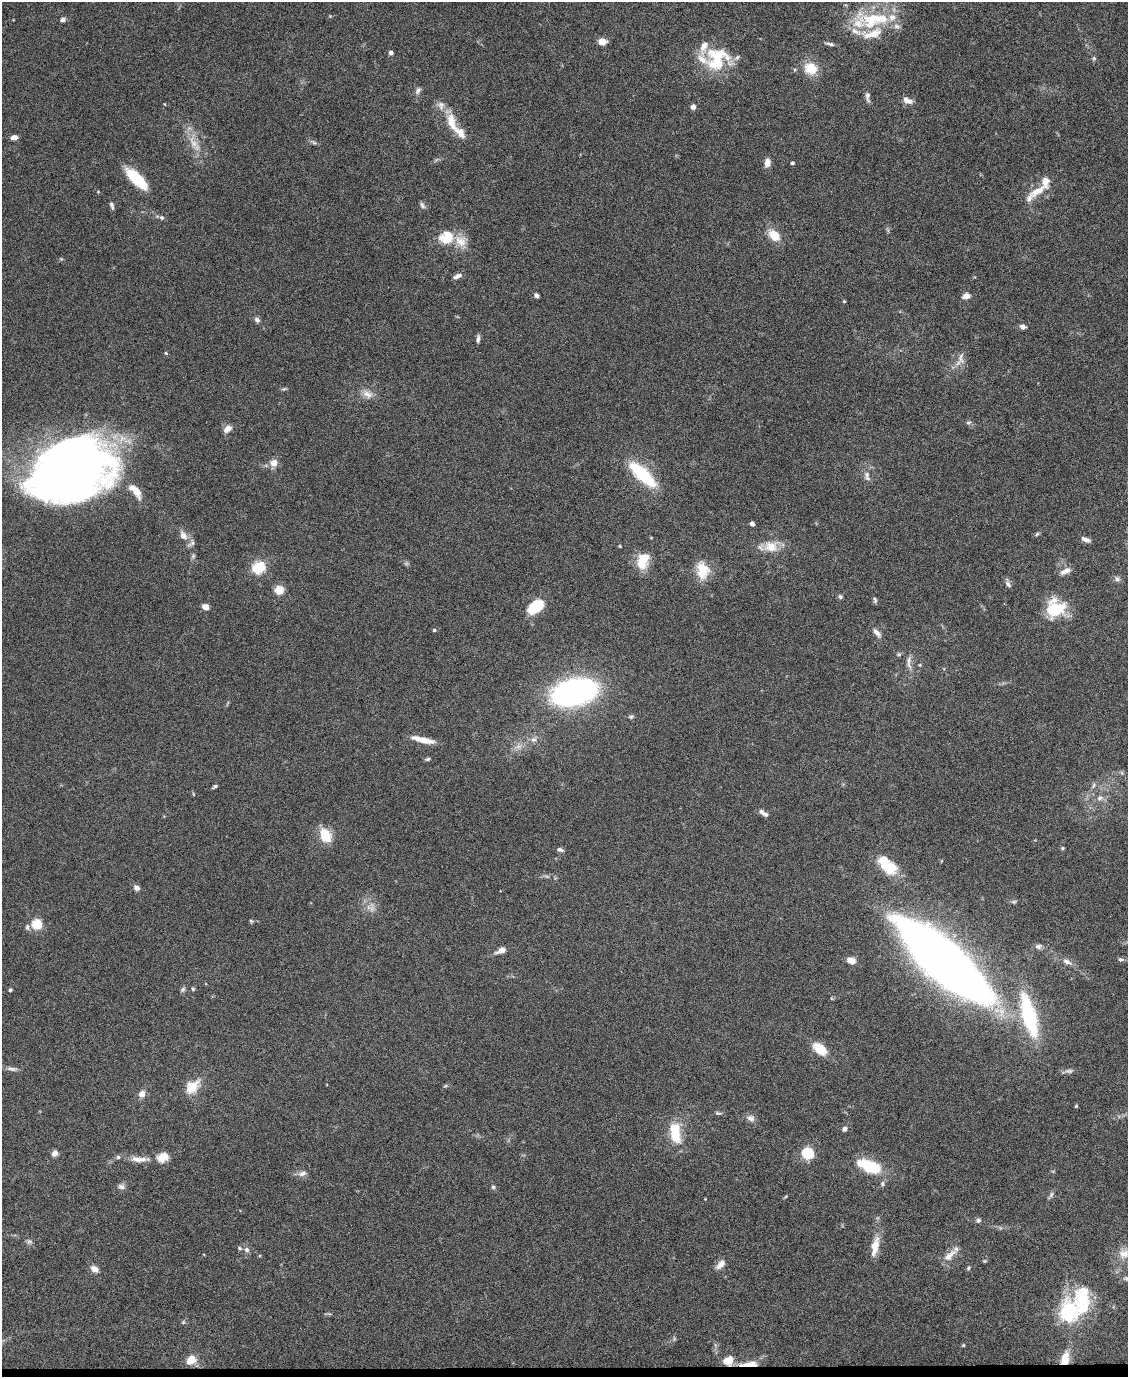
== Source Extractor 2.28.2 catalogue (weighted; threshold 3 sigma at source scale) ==
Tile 10 of 4 x 3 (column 2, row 3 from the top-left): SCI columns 1129-2254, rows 229-1603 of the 4507 x 4480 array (HDU 1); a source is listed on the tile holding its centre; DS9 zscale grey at full resolution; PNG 1130 x 1379 px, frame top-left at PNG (2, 2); no overlay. Shown black and unused: <1% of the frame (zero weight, under 4 of 8 exposures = <1% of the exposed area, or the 3 px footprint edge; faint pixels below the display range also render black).
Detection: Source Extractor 2.28.2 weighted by HDU 2 'WHT'; one run over the whole footprint, this tile lists its part. Background 0.0544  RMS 0.0038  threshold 0.0155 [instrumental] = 3 sigma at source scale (4.09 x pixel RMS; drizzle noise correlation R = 1.36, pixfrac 0.8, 0.05/0.05 arcsec/px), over >= 5 px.
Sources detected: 171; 6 too faint to see at this stretch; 2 inside a brighter object's white glare — not listed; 19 inside a brighter listed object's ellipse — not listed separately; the other 144 listed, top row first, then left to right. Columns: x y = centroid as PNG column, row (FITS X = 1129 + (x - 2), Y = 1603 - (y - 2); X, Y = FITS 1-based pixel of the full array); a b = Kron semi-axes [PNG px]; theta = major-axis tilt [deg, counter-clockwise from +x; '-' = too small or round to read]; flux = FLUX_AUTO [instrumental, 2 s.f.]
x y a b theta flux
330 16 4 4 - 0.28
62 20 6 5 - 1.2
874 20 46 22 4 23
602 41 7 6 - 3.6
830 44 13 4 -11 1
391 52 5 4 - 1.2
1094 58 6 5 - 0.55
717 59 34 26 41 18
811 69 18 16 -20 7.4
418 90 10 6 63 1.3
868 97 15 5 -84 1.3
907 100 14 7 -28 2.1
164 104 4 3 - 0.26
693 107 4 4 - 2.2
451 123 27 12 -74 6.9
14 137 6 4 11 2.4
193 142 25 10 -57 5.5
313 142 11 5 -36 0.85
767 163 11 7 82 2.1
792 163 3 3 - 0.8
136 178 27 10 -45 14
1037 191 27 9 31 5.3
98 192 5 3 - 0.25
112 205 10 4 -73 0.92
422 205 9 5 -61 0.92
161 217 6 5 - 0.77
774 235 18 12 -43 5.5
447 237 16 13 27 9.5
61 259 5 4 - 0.39
457 276 12 5 22 1.5
536 295 5 4 - 1
966 296 9 6 15 2.2
844 301 4 3 - 0.35
257 320 7 6 - 1.2
1023 327 7 5 -20 1.5
478 339 9 4 84 1
166 353 5 4 - 0.4
961 358 20 8 -88 2.7
284 389 7 4 23 0.52
367 394 17 10 -28 3.1
968 423 8 5 6 0.7
227 429 9 6 39 2.7
274 463 7 7 - 3.5
66 467 64 52 5 310
642 474 37 12 -43 21
867 476 14 8 -74 1.9
136 491 22 9 -50 6
752 524 4 4 - 1.8
1037 534 8 4 36 0.59
183 535 12 8 -62 2.7
1086 539 10 5 -21 1.7
620 546 4 3 - 0.32
771 546 20 15 4 6.5
193 556 8 6 89 0.77
641 563 17 12 -75 7.6
259 567 18 14 37 8.8
702 570 21 14 -81 7.8
1065 571 14 6 23 2.2
1117 579 9 7 -43 1.1
1008 583 12 5 -67 1.2
279 590 10 9 - 4.6
840 597 5 5 - 0.77
875 600 8 4 -74 0.69
536 606 16 10 38 14
205 607 7 6 - 2.2
1055 609 25 19 19 13
434 630 5 4 - 0.47
877 633 14 6 -50 1.8
899 654 6 5 - 0.55
909 662 23 7 -89 2.4
920 665 5 4 - 0.33
574 692 35 20 12 100
631 716 7 6 - 0.76
534 739 8 8 - 1.6
423 740 25 6 -13 5.2
428 759 7 4 9 0.6
1122 773 6 5 - 0.56
1093 785 9 5 54 0.95
215 786 7 4 33 0.56
1100 798 10 7 35 1.8
762 812 11 6 -48 1.3
325 835 14 10 -64 8.9
1062 848 5 4 - 0.42
560 850 8 5 -13 1.1
889 867 22 15 -21 10
136 888 7 6 - 1.5
1014 902 7 5 1 0.63
372 908 16 8 -85 2.5
251 921 5 5 - 0.47
36 924 5 5 - 25
27 927 9 6 -75 0.92
1038 946 9 6 4 1.2
501 950 13 7 24 2.5
1121 959 8 6 -11 0.87
851 960 8 6 -13 3.6
944 960 70 21 -42 740
1067 962 14 7 -24 2.1
183 989 8 6 46 0.78
193 989 5 5 - 0.47
10 990 5 4 - 0.52
1029 1015 55 16 -75 32
820 1049 15 9 -39 8.6
12 1069 15 5 -9 1.4
1069 1071 12 6 -4 1.2
445 1086 6 4 41 0.48
192 1087 21 13 43 6.6
142 1094 7 6 - 2.6
1076 1106 3 3 - 0.42
718 1113 9 4 -17 0.69
751 1118 11 8 -33 1.7
844 1129 5 5 - 1.3
675 1133 26 12 -82 12
55 1153 5 5 - 2.7
807 1153 5 5 - 42
118 1157 6 5 - 0.74
163 1157 15 12 20 4.1
138 1159 19 9 -8 3.2
871 1168 20 13 -29 16
302 1173 11 7 20 1.7
882 1184 7 5 -90 0.77
121 1186 9 7 -14 1.3
493 1187 6 6 - 0.61
1051 1195 9 5 64 0.9
705 1199 3 3 - 0.22
978 1220 8 6 17 0.84
29 1241 8 7 - 0.96
875 1246 30 9 78 5.5
240 1248 7 5 -41 0.62
247 1250 8 6 -62 1.2
1124 1254 16 15 - 4.5
950 1255 22 9 41 3.7
985 1261 5 4 - 0.37
720 1265 15 8 45 2.3
968 1268 6 5 - 0.56
94 1269 10 7 -36 2.4
1126 1278 9 7 -8 0.99
1082 1300 42 27 82 22
1068 1312 7 6 - 130
183 1322 6 5 - 0.54
963 1345 5 4 - 0.38
1065 1359 13 8 75 5.9
191 1360 9 7 48 6.7
728 1360 11 8 24 4.9
749 1364 22 6 4 5.5
Overlapping masked pixels (flux is a lower limit): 3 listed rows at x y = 1065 1359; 728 1360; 749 1364
Isophote crosses this tile's border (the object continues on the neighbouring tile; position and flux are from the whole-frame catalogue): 2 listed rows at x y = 1124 1254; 1126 1278